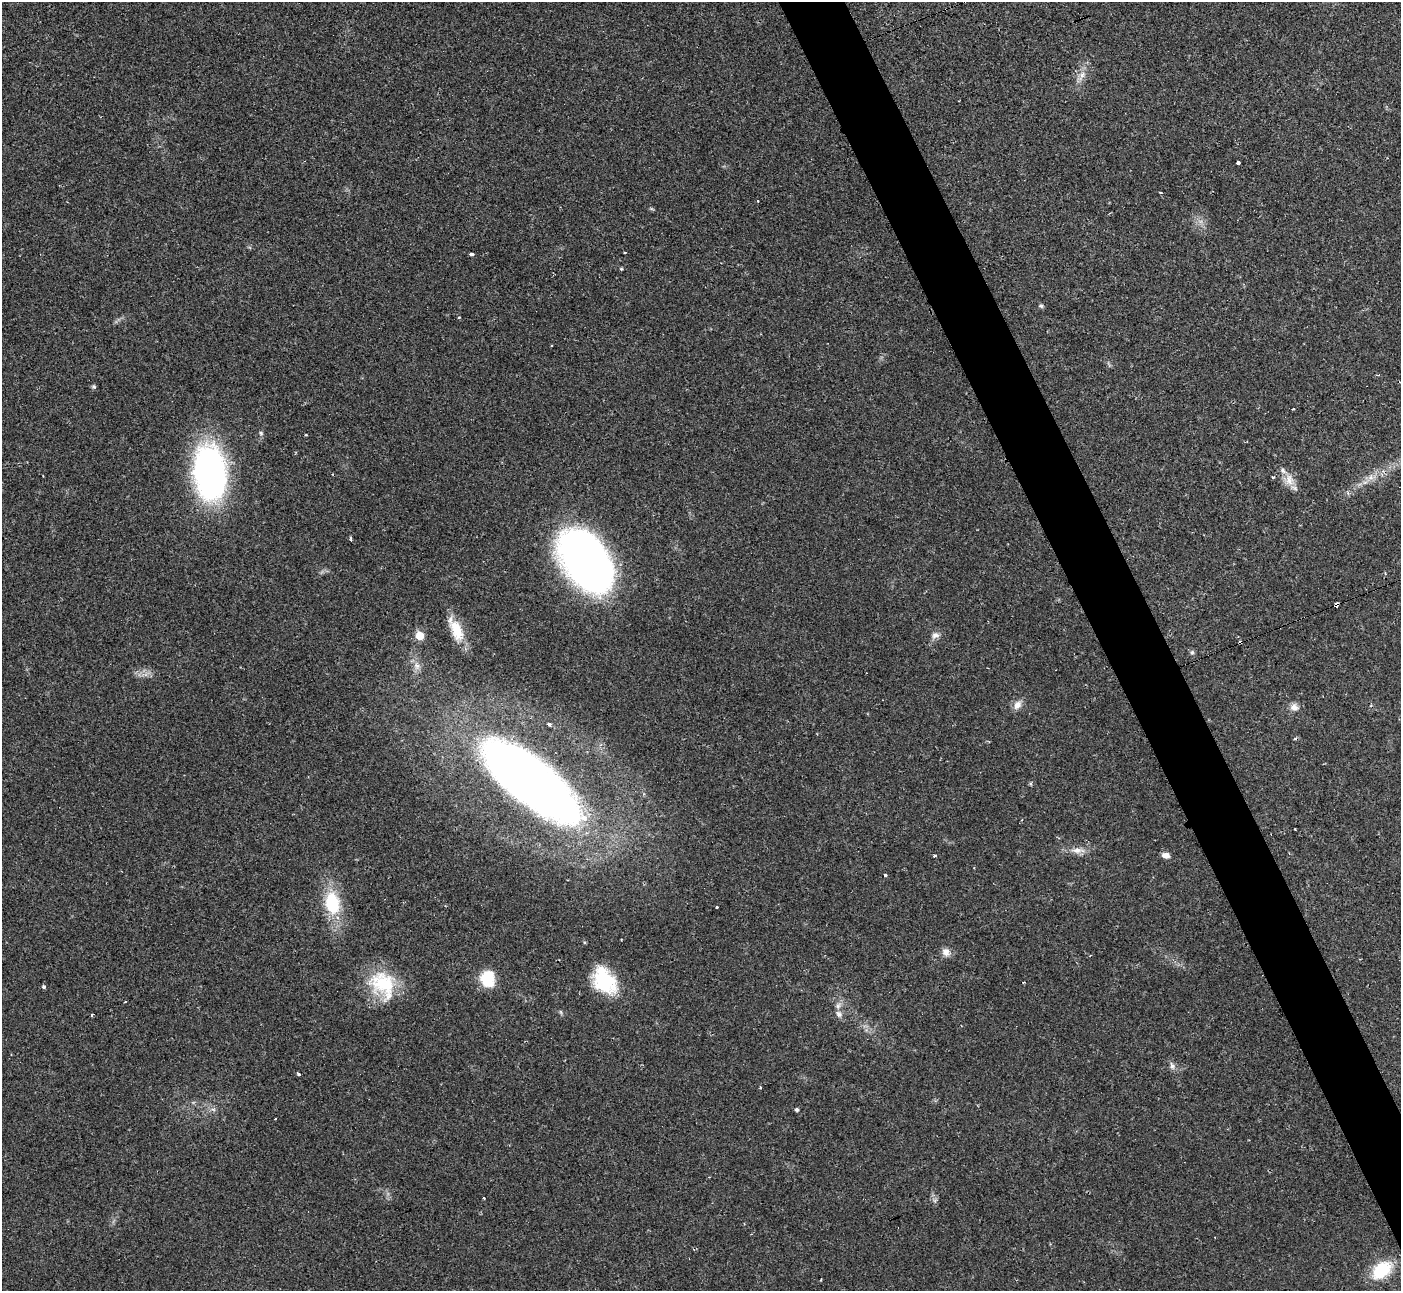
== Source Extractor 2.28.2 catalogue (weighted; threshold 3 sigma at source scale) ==
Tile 6 of 4 x 4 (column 2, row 2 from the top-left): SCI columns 1407-2805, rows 2729-4017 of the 5604 x 5592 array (HDU 1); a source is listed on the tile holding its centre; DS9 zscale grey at full resolution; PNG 1403 x 1293 px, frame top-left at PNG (2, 2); no overlay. Shown black and unused: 4% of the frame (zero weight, under 2 of 3 exposures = <1% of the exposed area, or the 3 px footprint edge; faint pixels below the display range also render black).
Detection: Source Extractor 2.28.2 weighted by HDU 2 'WHT'; one run over the whole footprint, this tile lists its part. Background 0.0258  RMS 0.0039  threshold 0.0177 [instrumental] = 3 sigma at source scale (4.5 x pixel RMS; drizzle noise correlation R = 1.50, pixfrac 1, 0.05/0.05 arcsec/px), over >= 5 px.
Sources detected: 58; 2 cosmic-ray / hot-pixel residue — not listed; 2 inside a brighter listed object's ellipse — not listed separately; the other 54 listed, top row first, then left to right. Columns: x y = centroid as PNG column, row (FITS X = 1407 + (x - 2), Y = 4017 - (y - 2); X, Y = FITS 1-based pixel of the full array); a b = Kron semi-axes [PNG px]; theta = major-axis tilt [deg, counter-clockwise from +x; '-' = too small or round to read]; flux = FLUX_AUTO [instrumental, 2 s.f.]
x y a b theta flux
1082 76 18 7 60 3.4
1238 163 4 3 - 12
1160 193 3 3 - 0.89
757 200 3 3 - 1.1
624 252 3 3 - 0.8
472 254 4 3 - 1
621 269 4 4 - 0.41
1041 306 6 5 - 0.82
459 317 3 3 - 0.99
552 345 3 3 - 0.56
1378 375 4 3 - 0.45
94 386 6 6 - 0.64
261 433 7 5 -85 0.79
306 435 4 2 - 0.3
210 473 44 25 -85 150
1273 477 3 2 - 1
1370 478 9 7 -43 2
1290 480 19 12 -76 4.9
1365 482 7 4 18 1
351 538 4 3 - 0.92
586 561 56 35 -56 240
1336 605 4 3 - 3.2
457 630 29 14 -68 9.5
935 635 11 8 28 2.1
420 636 6 5 - 9.4
1192 652 6 6 - 0.8
417 666 13 8 -73 2.7
1017 705 13 9 56 2.9
1294 707 11 10 - 2.5
549 724 4 3 - 2
531 782 109 39 -39 340
1077 850 21 7 2 3.8
1166 855 9 7 -11 2.1
935 856 3 3 - 0.95
885 875 4 3 - 1.4
332 903 26 17 -80 20
716 907 3 3 - 1.7
946 952 12 9 -40 2.6
488 978 17 14 88 13
604 980 32 22 -53 23
1023 982 3 2 - 0.59
383 984 38 29 -53 23
44 987 4 4 - 1.2
125 1002 3 2 - 0.58
838 1006 10 7 58 1.9
561 1012 7 4 -70 0.54
91 1015 4 3 - 0.44
1172 1066 11 7 -66 1.6
299 1074 4 3 - 1.3
797 1110 4 4 - 0.76
275 1119 3 2 - 0.31
484 1198 3 2 - 0.87
1382 1270 21 14 39 18
821 1280 3 2 - 0.33
Overlapping masked pixels (flux is a lower limit): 1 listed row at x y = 1336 605